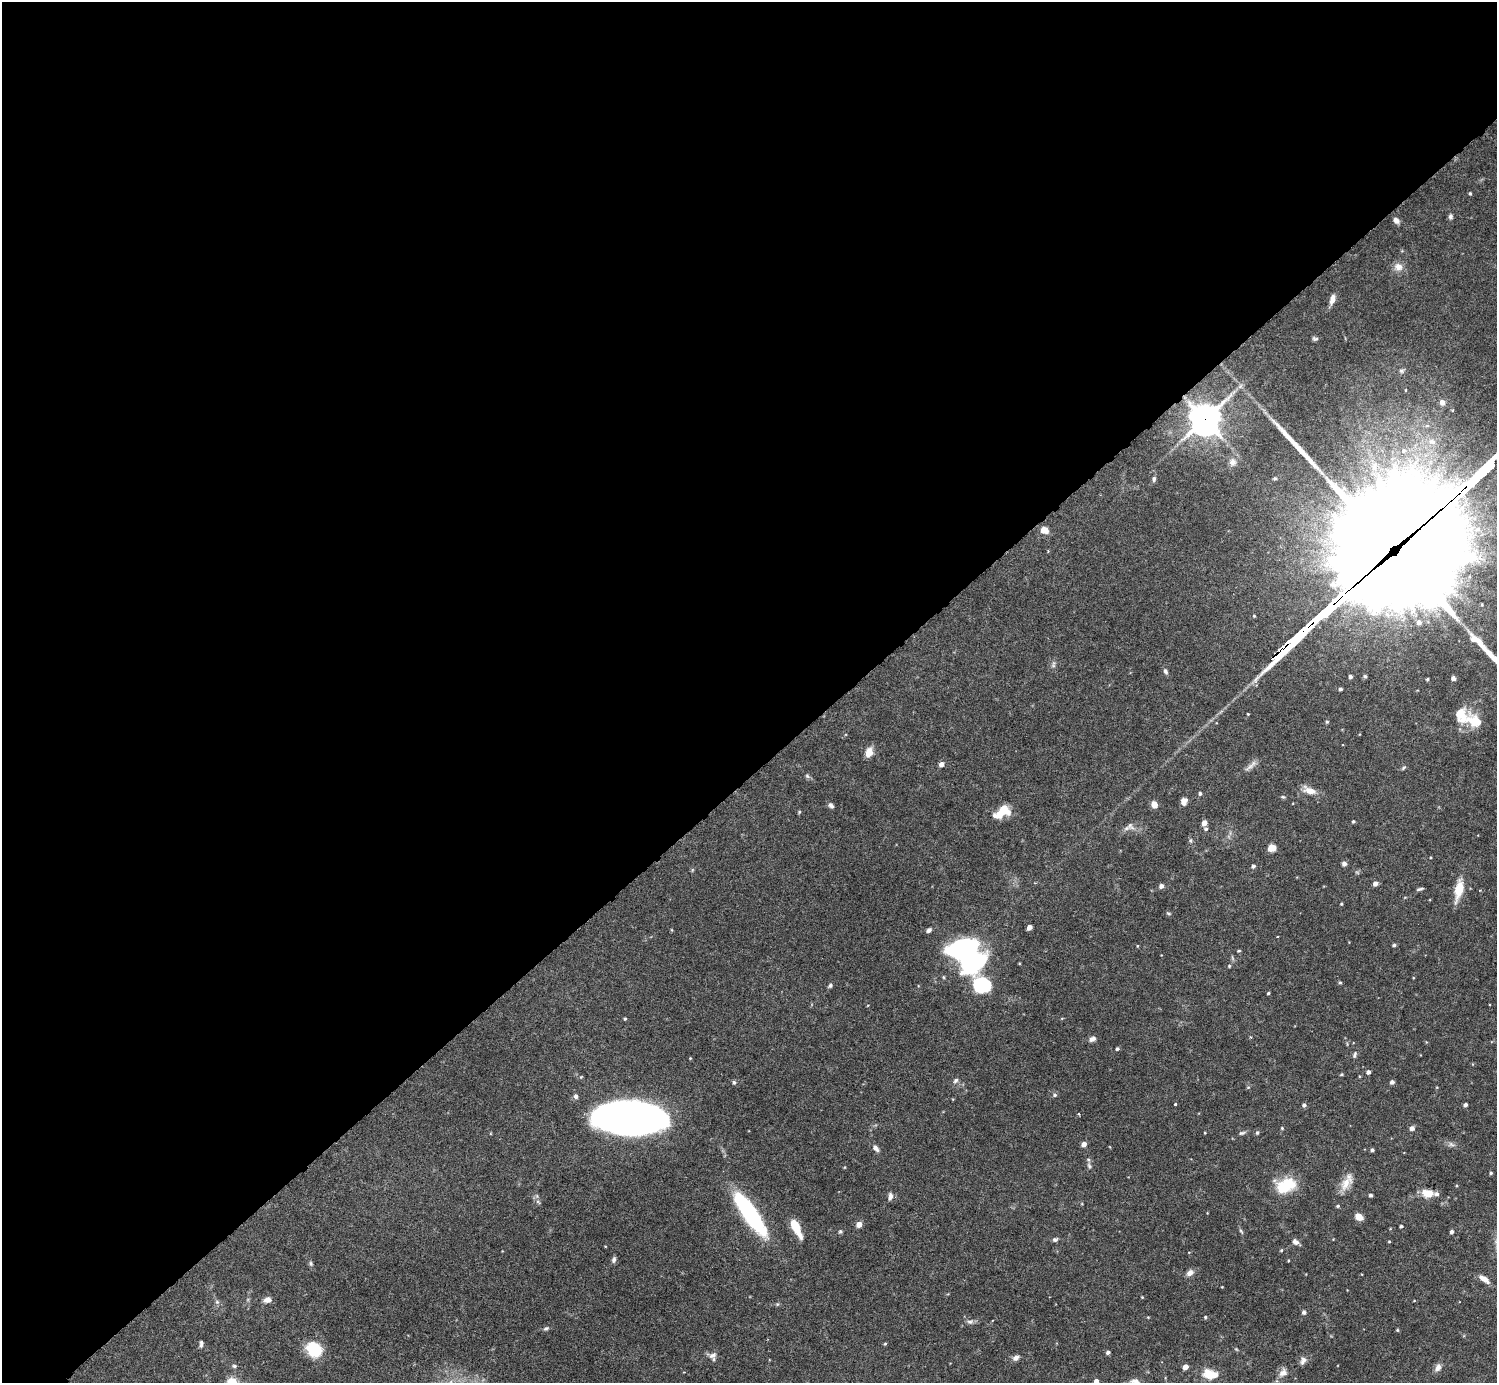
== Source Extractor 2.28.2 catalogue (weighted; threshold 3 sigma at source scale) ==
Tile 2 of 4 x 4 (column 2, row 1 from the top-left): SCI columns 1499-2993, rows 4444-5824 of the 5982 x 5981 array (HDU 1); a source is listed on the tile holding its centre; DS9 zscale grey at full resolution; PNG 1499 x 1385 px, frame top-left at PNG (2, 2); no overlay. Shown black and unused: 56% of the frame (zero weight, under 4 of 8 exposures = <1% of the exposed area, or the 3 px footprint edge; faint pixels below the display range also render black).
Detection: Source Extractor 2.28.2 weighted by HDU 2 'WHT'; one run over the whole footprint, this tile lists its part. Background 0.0745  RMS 0.0022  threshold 0.00894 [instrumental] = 3 sigma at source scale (4.09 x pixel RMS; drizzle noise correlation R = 1.36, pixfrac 0.8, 0.05/0.05 arcsec/px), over >= 5 px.
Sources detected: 158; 5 inside a brighter object's white glare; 5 long thin detections or spike segments (spike, bleed or trail) — not listed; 6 inside a brighter listed object's ellipse — not listed separately; the other 142 listed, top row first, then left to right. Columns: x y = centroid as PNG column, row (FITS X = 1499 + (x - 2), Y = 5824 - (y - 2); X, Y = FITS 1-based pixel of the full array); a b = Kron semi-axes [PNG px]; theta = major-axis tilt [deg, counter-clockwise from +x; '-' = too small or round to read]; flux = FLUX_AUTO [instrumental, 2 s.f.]
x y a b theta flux
1470 193 4 3 - 0.25
1450 216 6 5 - 0.52
1396 220 8 6 -47 0.85
1398 267 12 11 - 1.6
1332 299 11 6 71 1.5
1315 339 7 5 -16 0.41
1401 371 7 5 0 0.43
1442 402 7 6 - 0.93
1205 419 11 10 - 310
1432 442 12 8 -24 1.3
1233 462 11 10 - 1.2
1275 478 5 4 - 0.27
1154 479 7 4 83 0.42
1044 530 7 6 - 2.3
1394 544 78 69 21 6700
1419 622 6 6 - 0.91
1304 630 16 4 41 120
1476 640 30 10 -38 3.8
1053 665 10 4 89 0.51
1165 671 7 5 -59 0.5
1350 676 4 3 - 0.59
1365 676 4 4 - 0.32
1453 678 4 4 - 0.8
1427 679 3 3 - 0.28
1340 689 4 3 - 0.39
1248 714 3 2 - 0.16
1473 721 24 16 -58 4.3
1327 722 5 4 - 0.3
869 752 8 6 69 2.8
941 764 5 4 - 1.2
1250 766 19 5 34 1.1
1403 768 7 4 48 0.31
807 776 7 4 -45 0.39
1310 790 18 8 -22 2.1
1200 793 4 4 - 0.4
1283 797 6 4 4 0.28
1184 801 7 6 - 1.2
1154 804 7 6 - 1.5
831 805 7 5 -46 0.64
799 812 5 4 - 0.21
1002 812 16 10 35 4.7
1353 821 4 3 - 0.29
1204 823 4 4 - 1.7
1130 826 12 8 -54 1.1
1206 829 6 4 -12 0.38
1191 840 6 4 72 0.28
1272 848 8 6 14 2.2
1344 864 5 5 - 0.7
1253 866 4 4 - 0.58
1375 884 5 5 - 0.85
1161 886 5 4 - 0.87
1420 889 9 3 16 0.36
1459 889 24 8 78 4.2
1341 904 4 3 - 0.22
1169 913 6 4 -19 0.27
1029 927 4 4 - 1.6
929 930 6 5 - 0.53
1394 945 4 4 - 0.39
1137 946 4 3 - 0.16
961 948 25 12 14 43
1239 951 4 3 - 0.26
1229 966 4 4 - 0.22
1340 982 5 4 - 0.27
982 984 16 13 -33 16
830 986 7 5 41 0.39
1268 993 4 3 - 0.23
1062 1018 5 3 - 0.16
625 1019 4 3 - 0.23
1092 1039 8 6 23 0.83
1117 1049 4 4 - 0.37
1355 1055 9 5 75 0.5
690 1058 4 3 - 0.17
1368 1072 4 4 - 0.66
1341 1074 5 3 - 0.21
1359 1076 4 3 - 0.16
956 1080 7 5 45 0.54
734 1082 6 4 -67 0.35
1392 1082 4 4 - 0.61
1055 1095 6 5 - 0.45
576 1096 7 6 - 0.57
1175 1104 3 3 - 0.21
1304 1105 5 4 - 0.52
1465 1105 4 4 - 0.56
1079 1114 4 3 - 0.18
636 1118 57 23 2 110
1282 1128 4 4 - 0.19
1412 1128 5 4 - 0.98
1205 1133 3 3 - 0.16
1242 1133 9 5 9 0.44
1257 1133 6 5 - 0.35
1084 1144 4 4 - 1.4
1451 1144 9 5 -30 0.61
876 1148 10 6 -50 0.87
1372 1150 3 3 - 0.42
1089 1166 9 5 -63 0.59
1491 1173 4 3 - 0.31
1346 1183 23 10 54 2.7
1286 1185 23 15 24 7.3
1428 1193 12 8 -9 3
1370 1195 3 3 - 0.45
537 1196 7 4 -71 0.36
890 1196 8 5 81 0.86
1338 1206 5 4 - 0.28
750 1214 48 12 -56 26
1358 1217 9 6 -32 1.6
859 1224 5 4 - 2.1
1401 1226 3 3 - 0.37
796 1227 19 7 -64 4.9
840 1231 5 4 - 0.28
1241 1231 9 3 -56 0.33
1452 1232 4 4 - 0.54
1055 1239 7 5 14 0.45
1389 1241 4 3 - 0.18
1295 1242 9 6 -29 0.84
1281 1250 4 3 - 0.22
614 1260 8 5 73 0.58
311 1263 7 4 -71 0.37
1190 1273 7 6 - 1.3
1484 1279 13 6 -36 1.7
1142 1297 3 3 - 0.15
268 1300 10 7 9 1.1
217 1302 6 5 - 0.42
1304 1312 5 5 - 0.52
1205 1317 4 4 - 0.25
970 1322 9 6 -1 0.65
546 1328 7 5 23 0.42
1397 1330 4 4 - 0.21
201 1344 9 4 81 0.54
885 1344 4 4 - 0.22
314 1349 9 8 - 17
1236 1349 5 4 - 0.23
1108 1352 4 4 - 0.54
712 1355 12 7 24 0.99
1016 1358 8 6 29 0.84
1303 1360 11 7 68 0.9
234 1366 6 5 - 0.36
1185 1367 4 4 - 1.9
1438 1367 10 7 65 1.1
1283 1373 13 10 42 1.4
1210 1374 21 12 -11 3.6
1096 1381 4 4 - 1.3
232 1382 14 11 -5 2.3
Overlapping masked pixels (flux is a lower limit): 3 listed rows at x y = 1205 419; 1394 544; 1304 630
Isophote crosses this tile's border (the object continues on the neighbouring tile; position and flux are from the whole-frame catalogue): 2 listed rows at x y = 1096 1381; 232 1382